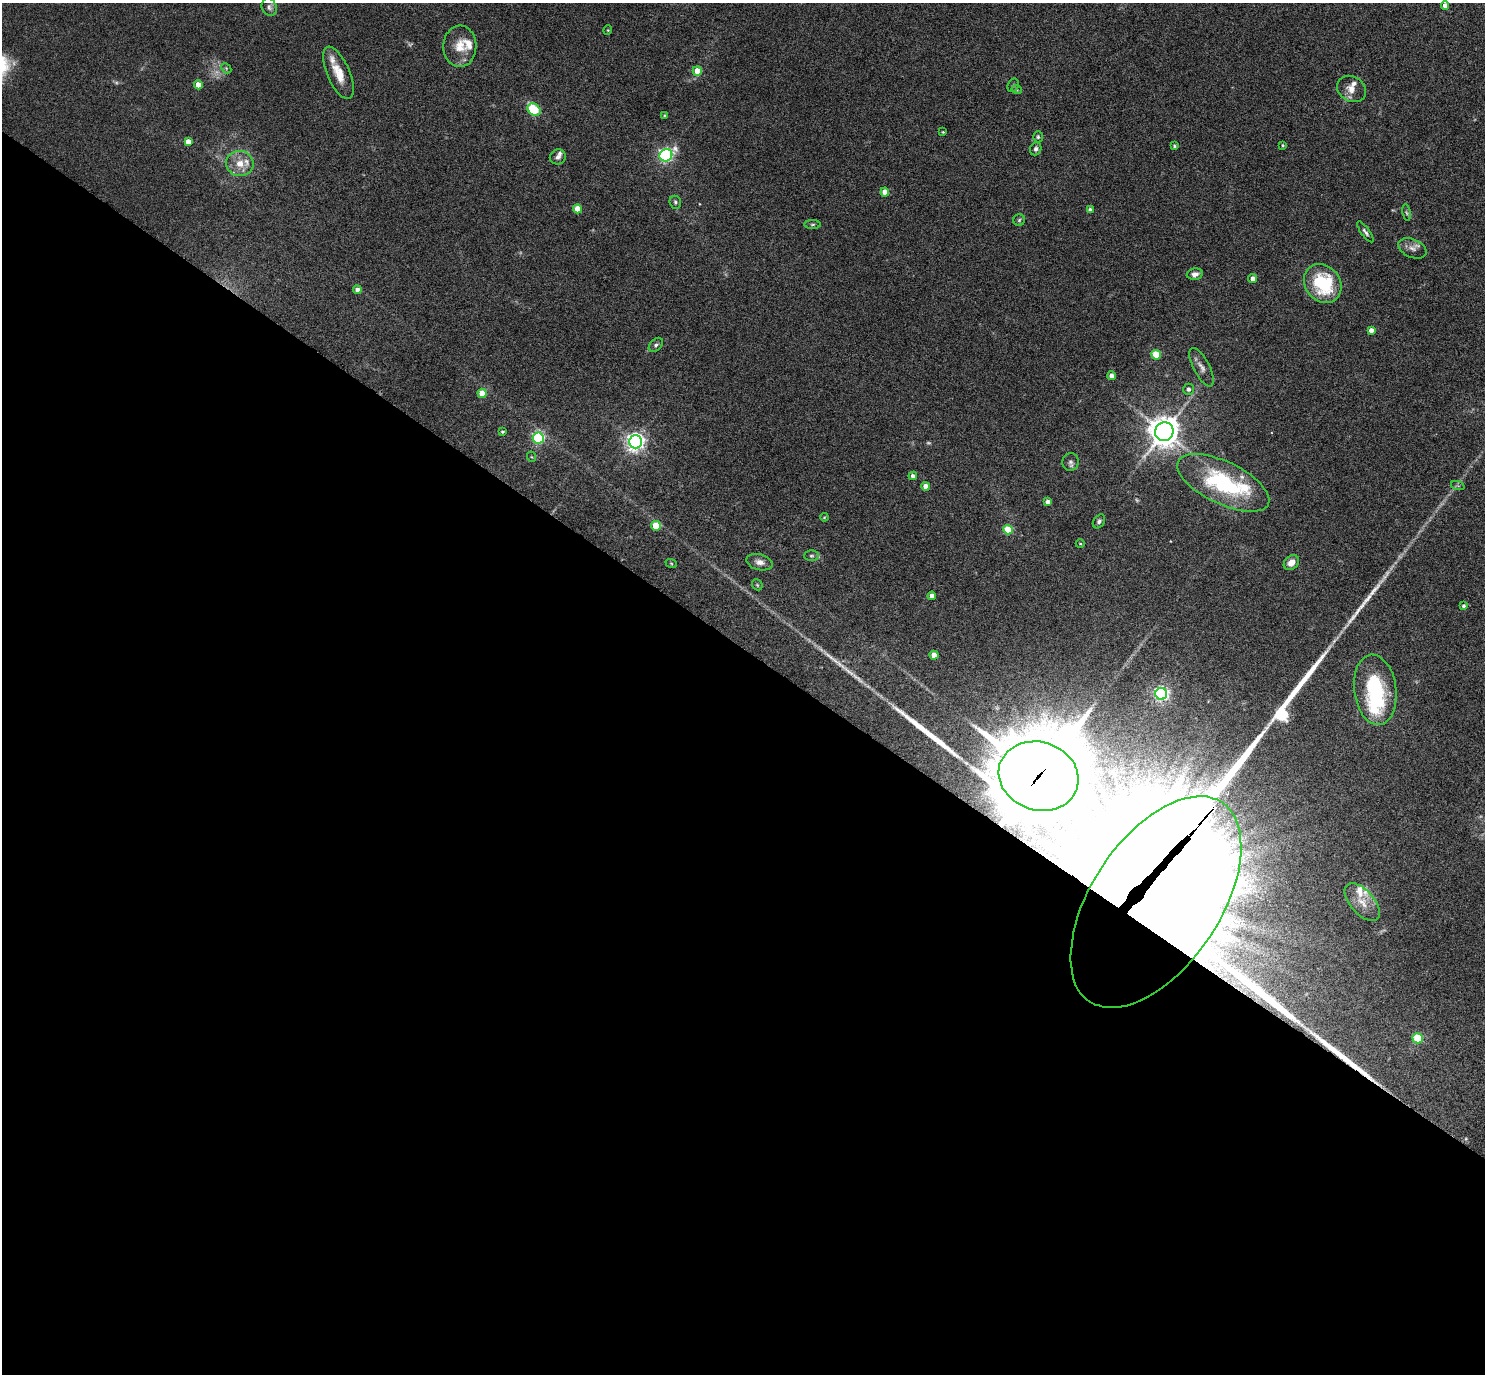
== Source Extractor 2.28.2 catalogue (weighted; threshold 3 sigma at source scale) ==
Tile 14 of 4 x 4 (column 2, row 4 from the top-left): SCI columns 1489-2971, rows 298-1669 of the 5940 x 5944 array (HDU 1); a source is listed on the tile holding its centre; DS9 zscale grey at full resolution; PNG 1487 x 1376 px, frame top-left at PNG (2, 3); each listed source drawn as its Kron ellipse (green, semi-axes under 4 px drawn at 4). Shown black and unused: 53% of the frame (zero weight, under 5 of 9 exposures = <1% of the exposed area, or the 3 px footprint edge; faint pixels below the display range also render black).
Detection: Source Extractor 2.28.2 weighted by HDU 2 'WHT'; one run over the whole footprint, this tile lists its part. Background 0.0429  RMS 0.0039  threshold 0.016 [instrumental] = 3 sigma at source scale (4.09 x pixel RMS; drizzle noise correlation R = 1.36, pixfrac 0.8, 0.05/0.05 arcsec/px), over >= 5 px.
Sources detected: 94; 5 too faint to see at this stretch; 1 inside a brighter object's white glare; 1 cosmic-ray / hot-pixel residue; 3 long thin detections or spike segments (spike, bleed or trail) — neither listed nor drawn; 12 inside a brighter listed object's ellipse — not listed separately; the other 72 listed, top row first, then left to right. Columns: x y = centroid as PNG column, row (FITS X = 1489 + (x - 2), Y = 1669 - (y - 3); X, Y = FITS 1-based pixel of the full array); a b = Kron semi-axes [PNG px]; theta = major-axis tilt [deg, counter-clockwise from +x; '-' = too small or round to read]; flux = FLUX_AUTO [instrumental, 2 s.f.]
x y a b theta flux
1445 5 4 4 - 1.9
269 7 9 7 -67 1.3
608 30 5 3 - 0.28
460 46 21 16 89 6.4
226 68 6 4 -47 0.49
697 71 4 4 - 5
338 73 28 11 -66 6.7
198 85 4 4 - 5.2
1013 85 7 5 64 0.59
1351 89 15 12 -30 3.5
1017 90 5 3 - 0.36
534 110 7 5 -39 18
664 115 4 3 - 0.33
943 132 4 3 - 0.34
1038 137 5 4 - 0.58
188 142 4 4 - 2.9
1283 145 4 3 - 0.4
1174 146 4 4 - 0.51
1036 149 7 5 69 0.99
666 155 6 6 - 78
558 157 8 7 - 1.3
240 163 14 12 -10 4.6
885 192 4 4 - 2.9
675 202 7 5 -67 0.75
578 209 4 4 - 6.4
1090 210 4 4 - 1.3
1406 213 8 4 -80 0.68
1019 220 6 5 - 0.55
813 224 8 4 1 0.59
1365 232 12 4 -54 1
1412 248 15 9 -23 2.2
1195 274 8 5 11 1.5
1253 279 4 4 - 1.9
1323 283 21 17 -51 24
357 290 4 4 - 1.6
1371 330 4 4 - 2.1
656 345 8 5 44 0.99
1156 355 5 5 - 12
1202 367 21 8 -63 2.4
1112 376 4 4 - 2.5
1189 389 5 5 - 1.1
482 393 5 4 - 6.6
502 432 3 3 - 0.53
1164 432 9 9 - 590
538 438 5 5 - 47
635 442 6 6 - 180
532 457 5 3 - 0.34
1070 462 9 8 - 1.2
913 476 4 4 - 1.3
1223 483 50 21 -26 39
926 486 4 4 - 3
1458 486 7 4 -19 0.51
1048 502 4 4 - 2.3
824 517 4 3 - 0.37
1099 521 7 5 55 0.96
656 526 5 4 - 9.6
1008 530 5 4 - 12
1080 544 4 4 - 0.39
811 556 7 5 0 0.78
760 562 13 7 -14 2.1
1291 562 8 6 41 2.8
671 563 6 3 -19 0.39
757 585 6 4 -47 0.46
932 596 4 4 - 2.4
1464 606 4 4 - 0.68
934 655 4 4 - 3.7
1375 690 35 21 -83 28
1161 694 6 6 - 88
1039 776 40 34 -18 4500
1156 902 120 64 56 10000
1362 902 23 12 -49 4.9
1418 1038 5 5 - 17
Overlapping masked pixels (flux is a lower limit): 2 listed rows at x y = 1039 776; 1156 902